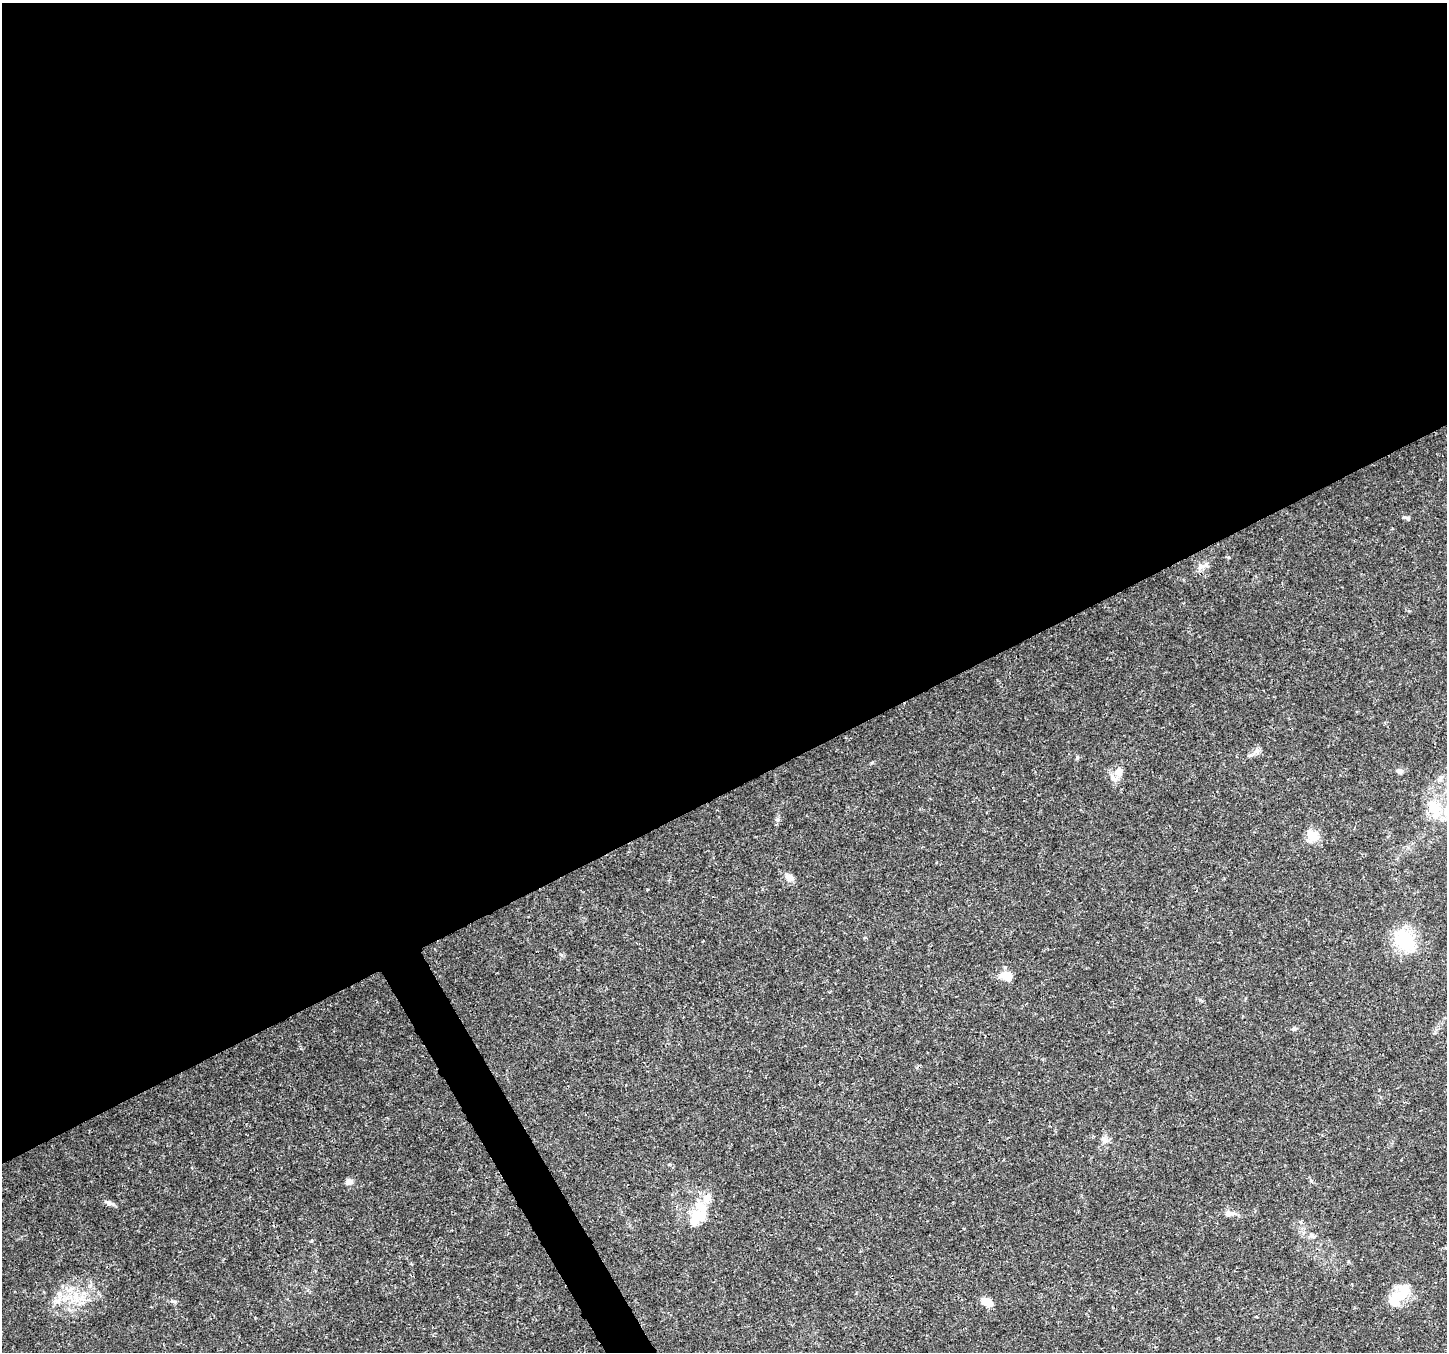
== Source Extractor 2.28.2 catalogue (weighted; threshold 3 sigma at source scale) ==
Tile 2 of 4 x 4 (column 2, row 1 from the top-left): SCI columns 1453-2897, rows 4219-5568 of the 5790 x 5675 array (HDU 1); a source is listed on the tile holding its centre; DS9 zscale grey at full resolution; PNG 1449 x 1354 px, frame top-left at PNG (2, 3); no overlay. Shown black and unused: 60% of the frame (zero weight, under 3 of 4 exposures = <1% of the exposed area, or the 3 px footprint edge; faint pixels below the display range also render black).
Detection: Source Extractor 2.28.2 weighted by HDU 2 'WHT'; one run over the whole footprint, this tile lists its part. Background 0.0206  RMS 0.0019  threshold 0.00843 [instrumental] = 3 sigma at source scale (4.5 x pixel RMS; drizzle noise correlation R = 1.50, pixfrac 1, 0.0396/0.0396 arcsec/px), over >= 5 px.
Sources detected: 28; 2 inside a brighter object's white glare — not listed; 2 inside a brighter listed object's ellipse — not listed separately; the other 24 listed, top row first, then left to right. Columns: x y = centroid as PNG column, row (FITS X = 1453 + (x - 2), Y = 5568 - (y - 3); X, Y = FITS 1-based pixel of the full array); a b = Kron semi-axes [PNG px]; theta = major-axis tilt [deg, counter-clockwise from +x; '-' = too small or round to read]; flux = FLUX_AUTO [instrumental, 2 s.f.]
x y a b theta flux
1408 518 6 5 - 0.3
1200 567 10 6 49 0.88
1077 757 6 5 - 0.28
1400 771 8 6 44 0.61
1119 772 14 10 -79 1.8
1434 808 26 13 -64 5.5
777 819 6 4 -19 0.26
1312 836 18 14 -49 2.4
790 877 13 8 -39 1.1
1404 940 33 22 -48 8.4
1007 975 13 10 -15 2.6
1294 1028 6 5 - 0.31
1104 1139 11 6 -37 0.72
349 1182 7 6 - 1.1
707 1198 13 10 52 1.7
108 1203 9 6 -38 0.58
1228 1213 9 8 - 0.91
695 1218 23 19 45 5.2
1312 1235 9 6 -44 0.56
1402 1291 33 16 44 4.5
76 1296 12 7 82 1.7
57 1301 12 8 3 1.3
174 1301 8 4 -9 0.38
987 1302 15 8 -24 1.8
Unlisted compact peaks at least as high as the median listed source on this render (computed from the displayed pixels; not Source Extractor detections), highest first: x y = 872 763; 1200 1000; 1228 557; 311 1241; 1311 1181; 1257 751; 98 1293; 561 955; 1409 611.